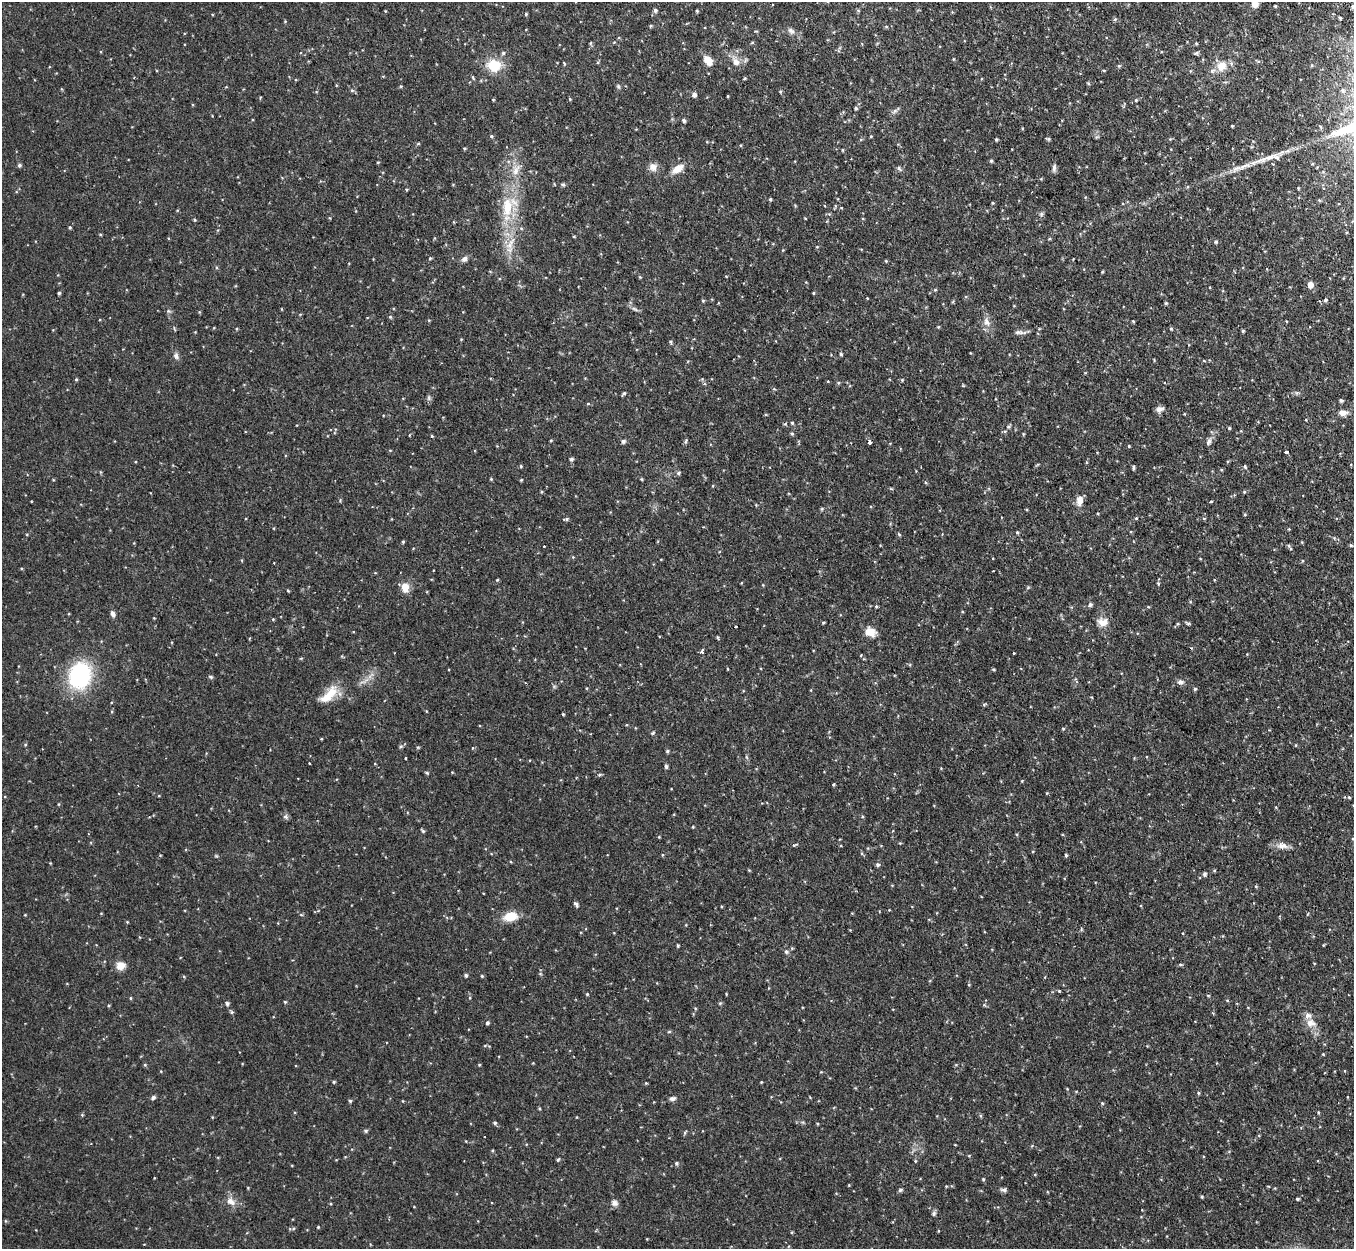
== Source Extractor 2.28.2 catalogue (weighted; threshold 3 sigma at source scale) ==
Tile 10 of 4 x 4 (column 2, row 3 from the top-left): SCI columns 1392-2743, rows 1422-2668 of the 5485 x 5464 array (HDU 1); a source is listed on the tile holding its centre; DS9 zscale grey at full resolution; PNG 1356 x 1251 px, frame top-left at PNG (2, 2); no overlay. Shown black and unused: <1% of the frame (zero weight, under 2 of 3 exposures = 4% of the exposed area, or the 3 px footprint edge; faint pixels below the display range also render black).
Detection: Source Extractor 2.28.2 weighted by HDU 2 'WHT'; one run over the whole footprint, this tile lists its part. Background 0.0971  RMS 0.0069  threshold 0.0311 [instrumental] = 3 sigma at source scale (4.5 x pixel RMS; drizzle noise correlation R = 1.50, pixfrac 1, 0.05/0.05 arcsec/px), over >= 5 px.
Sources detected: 212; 3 cosmic-ray / hot-pixel residue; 1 long thin detection or spike segment (spike, bleed or trail) — not listed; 2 inside a brighter listed object's ellipse — not listed separately; the other 206 listed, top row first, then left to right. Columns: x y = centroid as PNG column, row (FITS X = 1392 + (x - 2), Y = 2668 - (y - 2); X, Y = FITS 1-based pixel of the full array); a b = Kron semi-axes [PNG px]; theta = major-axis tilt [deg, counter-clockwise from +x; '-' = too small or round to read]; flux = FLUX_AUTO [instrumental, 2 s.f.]
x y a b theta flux
1255 4 8 8 - 4.3
655 10 5 4 - 1.4
697 11 4 4 - 0.73
526 14 4 4 - 0.62
1340 18 3 3 - 0.86
1115 19 6 3 19 0.74
650 26 4 4 - 0.72
791 31 10 6 -32 2.2
834 32 4 3 - 0.66
590 43 5 3 - 0.66
752 43 5 3 - 0.55
503 53 5 5 - 0.92
1196 53 6 4 27 1
708 60 10 7 -55 7
736 62 9 8 - 3.9
564 63 5 3 - 0.53
494 65 13 12 - 16
1119 66 5 5 - 0.81
1222 66 13 11 53 7.4
618 86 6 4 -46 0.88
780 91 5 3 - 0.7
694 94 5 4 - 2.6
728 96 4 2 - 0.51
570 99 4 4 - 0.61
493 100 3 3 - 0.52
1136 100 4 4 - 0.64
856 108 4 4 - 1.1
684 121 4 4 - 1.3
1232 126 3 2 - 0.65
491 136 4 4 - 0.74
871 136 3 3 - 0.56
996 139 4 3 - 0.75
1048 139 6 4 -43 0.81
464 148 4 3 - 0.73
842 150 4 3 - 0.53
1277 158 9 6 -45 1.8
991 161 4 4 - 1
378 162 5 3 - 0.51
19 165 5 5 - 1
653 167 12 10 -69 3.9
899 168 9 4 -48 1.2
1054 168 10 5 83 1.7
678 169 14 8 33 6.7
516 171 16 7 61 5
563 185 5 5 - 1
1298 188 4 3 - 0.5
770 199 4 3 - 0.81
507 207 29 14 85 20
1041 214 6 5 - 1.1
330 218 4 3 - 0.47
805 218 3 2 - 0.42
70 227 4 4 - 0.69
100 234 5 3 - 0.54
1215 242 5 5 - 0.96
510 244 20 6 59 6
817 247 4 4 - 0.58
430 258 4 4 - 0.62
464 259 8 6 46 2.1
886 261 4 3 - 0.6
1310 285 5 5 - 5
935 290 4 4 - 0.66
59 293 4 3 - 0.86
813 293 5 3 - 0.57
867 298 2 2 - 0.56
1325 300 5 4 - 0.98
703 301 5 4 - 0.61
1166 303 4 4 - 0.77
634 309 11 3 -35 1.4
390 317 5 4 - 0.82
1133 321 4 3 - 0.6
987 322 12 6 -60 3.5
1171 329 4 4 - 0.64
1243 331 3 3 - 0.79
1018 332 13 5 -6 2
670 342 5 4 - 0.8
841 354 4 4 - 0.81
176 356 9 7 -73 2
76 379 4 4 - 0.73
624 393 5 4 - 0.83
1341 400 4 4 - 1.3
588 404 5 3 - 0.57
1159 409 10 7 12 2.6
1343 413 12 7 0 3.7
792 423 4 4 - 0.73
785 424 4 4 - 0.98
1008 427 6 5 - 1.1
1229 428 5 3 - 0.62
792 433 5 4 - 0.87
409 435 3 3 - 0.61
432 436 4 3 - 0.65
551 440 4 3 - 0.52
623 441 5 4 - 1.6
686 441 7 3 67 0.84
1209 441 9 6 63 2.1
870 442 4 4 - 5.4
1129 446 4 3 - 0.51
1286 452 4 4 - 1.4
571 459 4 4 - 1.4
521 466 4 4 - 0.69
1133 467 7 3 89 0.89
1245 467 5 4 - 0.95
678 473 6 5 - 1.1
491 479 4 4 - 0.61
521 480 4 3 - 0.56
1244 492 4 3 - 0.67
31 501 3 2 - 0.65
1079 501 12 8 84 4.4
1211 502 4 3 - 1.3
822 509 5 3 - 0.65
1245 514 4 3 - 0.7
1204 518 5 3 - 0.62
566 519 6 4 9 0.9
1017 533 4 3 - 0.81
899 534 5 4 - 0.75
403 542 4 3 - 0.71
1351 545 5 4 - 0.89
544 546 3 2 - 0.81
434 570 2 2 - 0.61
497 580 4 3 - 0.57
1158 583 5 4 - 0.72
405 587 11 9 -87 6.4
288 591 5 3 - 0.54
1090 605 6 6 - 1.1
876 606 5 3 - 0.66
113 614 7 5 -65 2.1
273 619 4 3 - 0.54
823 622 5 3 - 0.62
1103 622 14 11 -6 5.5
1188 623 8 3 -28 0.83
736 626 3 3 - 2.4
870 632 13 10 -31 6.7
717 637 5 3 - 0.66
702 651 4 4 - 2.1
1014 653 3 2 - 0.39
994 669 4 3 - 0.61
80 676 24 20 71 61
211 677 5 4 - 0.85
1180 682 8 6 -11 2
1195 689 4 4 - 0.86
329 695 29 11 45 13
563 714 3 3 - 0.59
652 733 5 4 - 0.73
321 739 4 3 - 0.46
1296 745 4 3 - 0.48
667 751 4 4 - 1
405 758 3 2 - 0.77
666 766 6 4 -83 1.1
427 773 5 4 - 0.7
599 775 6 3 19 0.77
1022 781 4 3 - 0.49
833 785 4 3 - 0.66
1349 797 6 3 -19 0.72
285 817 6 6 - 1.4
423 831 6 3 -48 0.83
659 837 3 3 - 0.47
1353 839 6 4 -6 0.86
795 845 7 3 24 0.65
1282 846 15 8 -3 4.3
1066 855 3 3 - 0.92
878 865 5 5 - 1.3
1205 874 5 4 - 1.3
1256 886 4 4 - 0.66
576 904 7 4 -59 1.3
510 916 15 10 9 11
678 945 4 3 - 0.81
786 952 5 5 - 1.3
1180 964 5 4 - 0.73
120 966 11 9 8 5.1
466 975 4 4 - 1.3
482 976 4 4 - 0.65
587 994 4 4 - 0.55
1208 995 5 3 - 0.57
130 998 5 3 - 0.57
1227 1000 4 3 - 0.52
285 1002 4 4 - 0.68
227 1003 5 4 - 1.3
720 1003 5 3 - 0.7
232 1012 5 5 - 0.88
487 1023 4 4 - 1.2
1311 1023 15 10 -15 5.3
669 1032 5 3 - 0.67
1323 1054 4 3 - 0.5
145 1065 5 4 - 0.71
334 1082 4 3 - 0.7
761 1082 3 3 - 0.48
646 1083 4 3 - 0.54
1198 1093 5 3 - 0.67
153 1098 6 5 - 1.3
672 1099 7 5 11 1.9
350 1101 5 4 - 0.92
1102 1103 4 4 - 0.68
1318 1112 5 3 - 0.63
495 1123 5 4 - 1
366 1131 6 5 - 0.96
558 1160 5 4 - 0.77
676 1163 5 4 - 1
983 1179 4 4 - 0.62
900 1190 5 4 - 1.2
1004 1190 9 5 -17 1.4
1202 1197 4 3 - 0.71
1297 1199 4 3 - 1
231 1201 13 8 -34 4.4
615 1203 8 8 - 2.5
934 1213 7 5 62 1.3
734 1224 2 2 - 0.47
318 1227 3 3 - 0.55
Isophote crosses this tile's border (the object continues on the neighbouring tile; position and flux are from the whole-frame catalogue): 2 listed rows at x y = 1255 4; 1353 839
Unlisted compact peaks at least as high as the median listed source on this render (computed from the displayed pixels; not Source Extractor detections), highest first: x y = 1059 991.